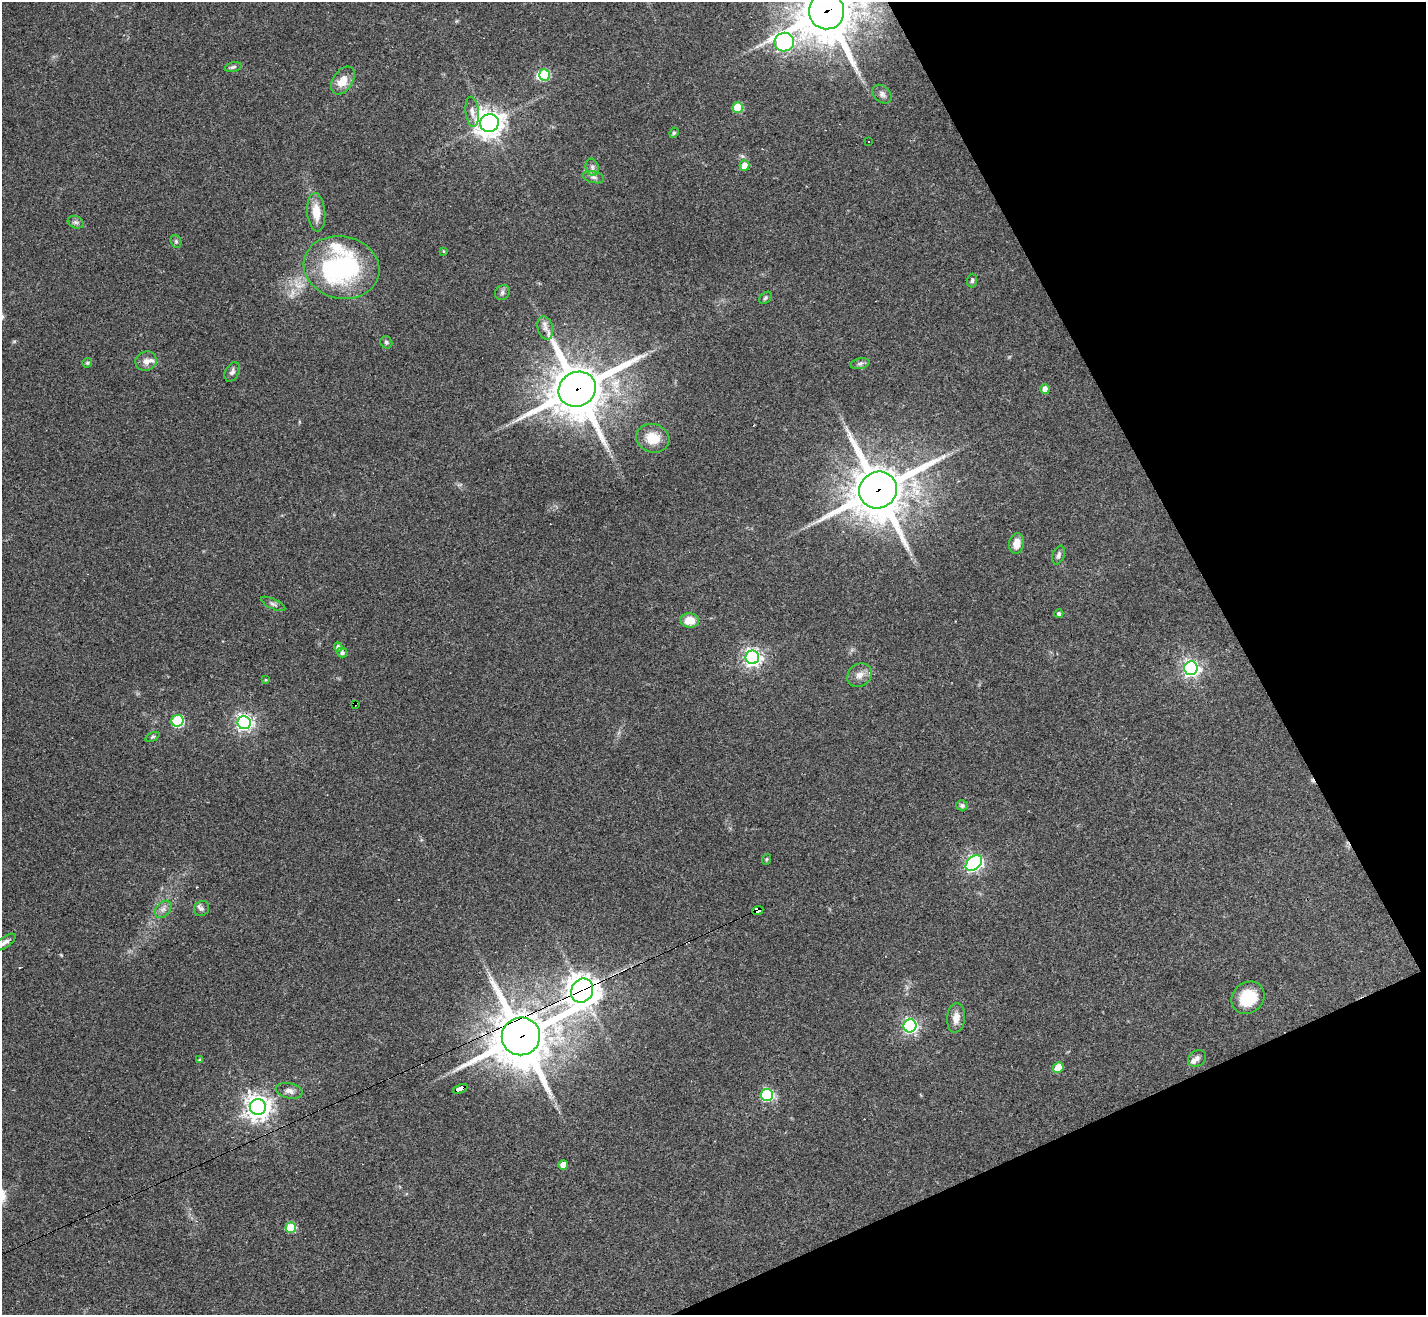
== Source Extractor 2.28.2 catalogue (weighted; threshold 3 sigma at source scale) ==
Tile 12 of 4 x 4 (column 4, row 3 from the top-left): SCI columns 4274-5697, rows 1598-2910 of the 5697 x 5686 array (HDU 1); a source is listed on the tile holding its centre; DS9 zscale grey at full resolution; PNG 1428 x 1317 px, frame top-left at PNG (2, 2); each listed source drawn as its Kron ellipse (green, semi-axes under 4 px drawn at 4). Shown black and unused: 21% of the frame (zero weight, under 3 of 4 exposures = <1% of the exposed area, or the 3 px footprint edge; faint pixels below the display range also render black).
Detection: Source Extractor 2.28.2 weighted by HDU 2 'WHT'; one run over the whole footprint, this tile lists its part. Background 0.103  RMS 0.0059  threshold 0.0266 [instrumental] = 3 sigma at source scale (4.5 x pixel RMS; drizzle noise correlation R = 1.50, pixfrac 1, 0.05/0.05 arcsec/px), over >= 5 px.
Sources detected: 82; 1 too faint to see at this stretch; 3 inside a brighter object's white glare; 7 cosmic-ray / hot-pixel residue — neither listed nor drawn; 3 inside a brighter listed object's ellipse — not listed separately; the other 68 listed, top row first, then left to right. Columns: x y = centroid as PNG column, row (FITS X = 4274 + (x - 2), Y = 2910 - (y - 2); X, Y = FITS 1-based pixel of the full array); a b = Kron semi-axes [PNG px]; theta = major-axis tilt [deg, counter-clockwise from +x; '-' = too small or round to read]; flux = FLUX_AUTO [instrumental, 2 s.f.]
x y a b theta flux
827 11 18 17 - 3400
784 42 9 9 - 180
233 67 8 5 15 1.2
544 75 6 5 - 33
343 81 15 10 56 8.2
882 94 11 7 -44 2.2
738 108 5 5 - 25
472 112 15 6 -83 3.5
489 123 9 9 - 640
674 133 5 4 - 0.93
869 141 3 3 - 1.1
745 165 5 5 - 6.1
592 167 9 6 -76 1.9
593 177 11 6 -13 2
316 212 19 9 -85 9.4
76 222 8 6 -20 1.6
176 241 7 5 -70 1.2
444 251 4 3 - 0.6
342 267 38 31 -12 77
972 281 7 5 87 1.1
502 293 8 7 - 1.7
766 298 7 5 42 1.1
545 328 12 7 -75 3.4
386 342 6 5 - 1.1
146 361 11 9 23 3.8
87 363 5 4 - 1.1
860 364 9 5 14 1.7
232 372 10 6 64 2.1
577 389 19 17 30 3300
1045 389 5 4 - 4.4
653 438 17 14 -16 12
878 490 19 18 - 3100
1017 543 10 7 79 6.1
1059 555 10 6 70 1.9
273 604 13 5 -25 1.8
1059 614 4 4 - 1.4
690 620 9 7 -4 8.8
338 647 5 4 - 1.6
342 653 5 4 - 1.5
752 657 7 7 - 250
1191 668 7 6 - 220
859 675 13 11 40 4.6
265 680 3 3 - 0.54
355 704 3 3 - 1.6
178 721 6 6 - 64
244 723 6 6 - 220
152 737 7 4 26 0.88
962 805 6 5 - 1.5
767 859 5 3 - 0.59
974 863 9 6 42 180
163 909 10 7 49 2.8
202 909 8 7 - 1.8
758 910 6 4 23 130
5 942 13 5 35 2.4
582 991 12 10 61 860
1248 998 17 15 43 22
956 1018 15 9 84 5.6
910 1026 6 6 - 150
521 1036 19 19 - 3300
1197 1058 10 7 38 2.3
200 1060 4 3 - 1
1058 1068 5 5 - 14
460 1089 7 4 22 49
289 1091 14 7 -13 3.4
767 1095 6 6 - 76
258 1107 8 8 - 570
563 1165 5 4 - 6.4
291 1228 5 5 - 25
Overlapping masked pixels (flux is a lower limit): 8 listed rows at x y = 827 11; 577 389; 878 490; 355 704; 758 910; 582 991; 521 1036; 460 1089
Isophote crosses this tile's border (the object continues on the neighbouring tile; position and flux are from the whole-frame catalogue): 2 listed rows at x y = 827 11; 5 942